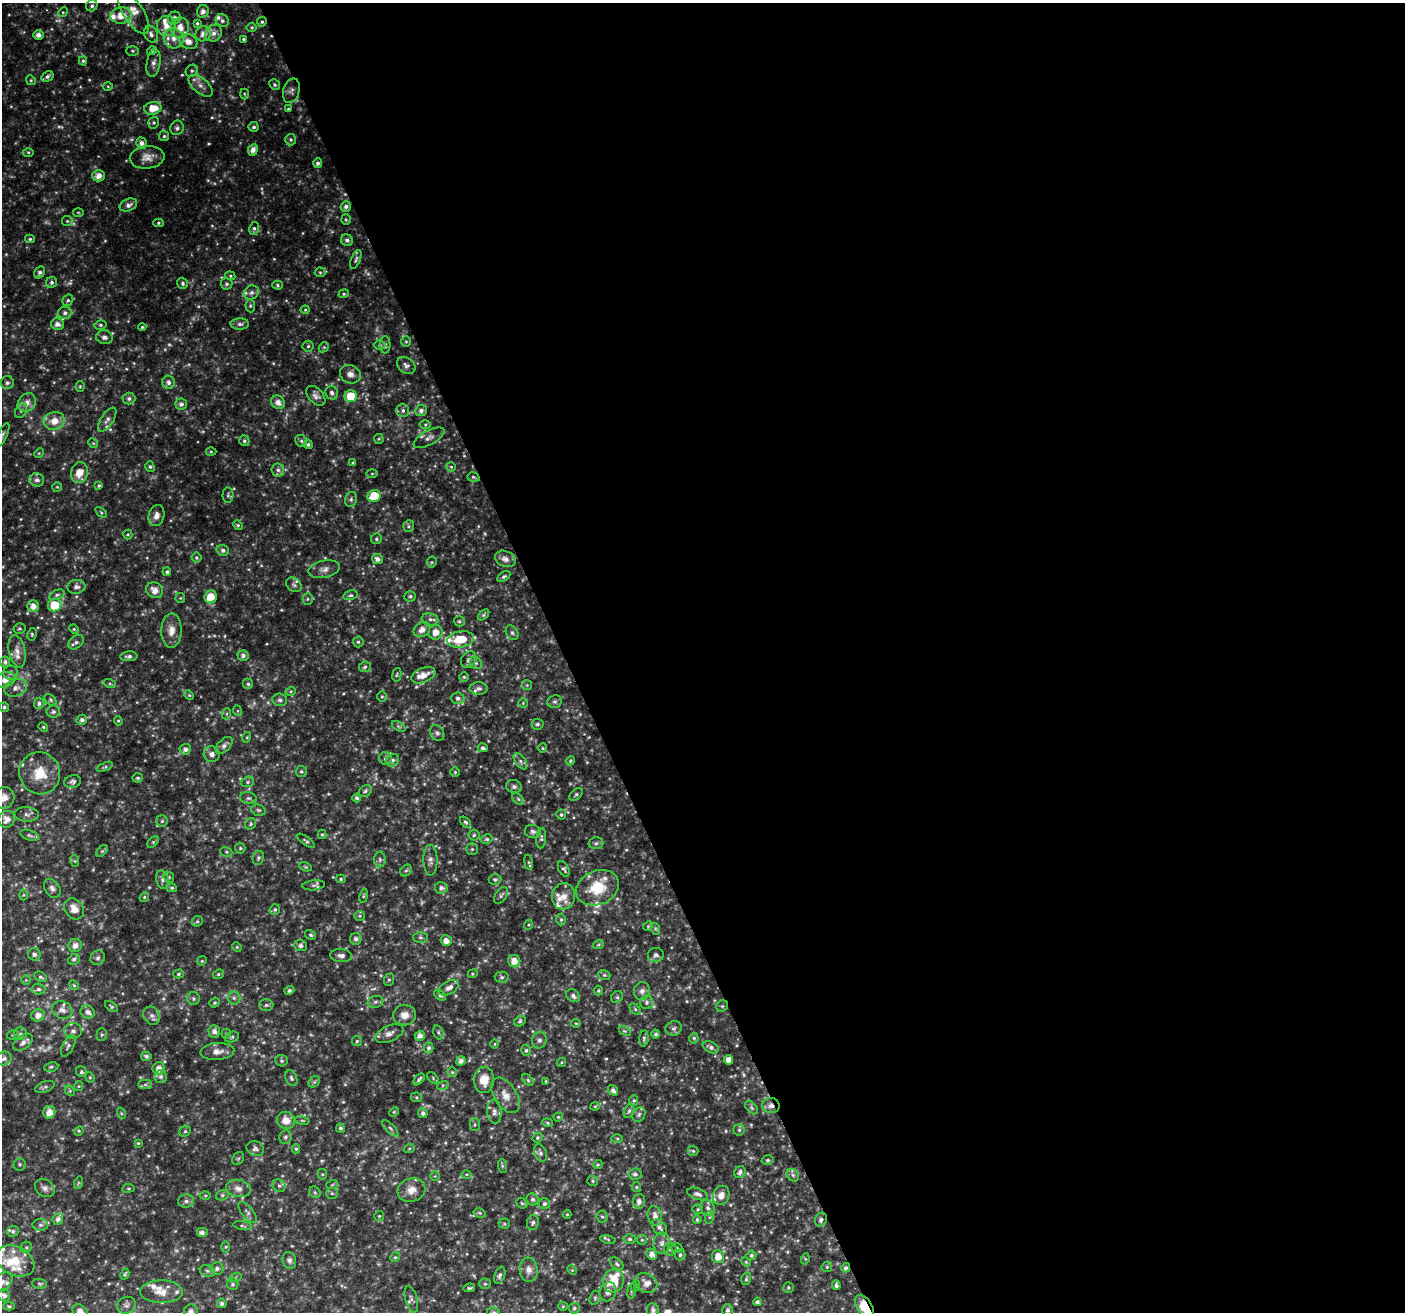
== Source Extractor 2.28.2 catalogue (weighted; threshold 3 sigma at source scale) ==
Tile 8 of 4 x 4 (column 4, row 2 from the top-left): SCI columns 4212-5614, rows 2764-4073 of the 5614 x 5469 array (HDU 1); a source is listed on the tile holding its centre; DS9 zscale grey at full resolution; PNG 1407 x 1314 px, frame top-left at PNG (2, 3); each listed source drawn as its Kron ellipse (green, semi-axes under 4 px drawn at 4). Shown black and unused: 60% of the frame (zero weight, under 2 of 3 exposures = <1% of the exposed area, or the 3 px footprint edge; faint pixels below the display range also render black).
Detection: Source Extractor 2.28.2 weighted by HDU 2 'WHT'; one run over the whole footprint, this tile lists its part. Background 0.05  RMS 0.0093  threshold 0.0418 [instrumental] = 3 sigma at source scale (4.5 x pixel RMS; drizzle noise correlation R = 1.50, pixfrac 1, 0.0396/0.0396 arcsec/px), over >= 5 px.
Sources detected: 632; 32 too faint to see at this stretch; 2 cosmic-ray / hot-pixel residue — neither listed nor drawn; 42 inside a brighter listed object's ellipse — not listed separately; of the other 556, all 500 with FLUX_AUTO >= 0.951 (the completeness limit of this list) listed and drawn (56 fainter detections not listed), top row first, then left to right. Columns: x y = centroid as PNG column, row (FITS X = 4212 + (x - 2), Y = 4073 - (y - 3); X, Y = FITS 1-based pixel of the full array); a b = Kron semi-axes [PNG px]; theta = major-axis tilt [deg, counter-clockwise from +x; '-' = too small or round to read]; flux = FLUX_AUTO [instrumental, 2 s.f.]
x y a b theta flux
92 6 6 5 - 2.3
203 11 6 6 - 5
63 12 5 4 - 1.2
134 13 24 10 -58 11
121 15 11 8 2 15
174 18 7 6 - 5.1
222 21 7 6 - 3.1
262 22 5 4 - 1.6
197 23 4 3 - 1.6
166 26 10 9 - 11
252 27 5 5 - 1.4
180 28 10 9 - 11
214 33 9 8 - 5.4
151 34 9 6 -67 3.4
203 34 8 7 - 7
39 35 5 5 - 4.6
174 38 10 9 - 9.1
243 39 4 3 - 1.3
188 41 9 7 -27 8.3
132 51 6 5 - 1.4
152 51 5 4 - 2.5
83 61 4 4 - 1.3
153 63 14 6 80 5.4
192 71 6 5 - 2.1
47 76 6 5 - 2.5
31 80 5 4 - 1.2
275 85 6 5 - 1.6
108 86 5 3 - 1.1
201 86 14 7 -40 6.3
291 91 13 8 74 4.3
244 94 5 3 - 0.95
153 108 9 6 12 14
288 109 4 3 - 0.97
154 123 6 5 - 1.8
254 127 5 5 - 2.2
177 128 7 7 - 2.6
164 136 5 5 - 1.6
291 140 6 5 - 1.7
141 143 5 5 - 4.4
253 150 6 5 - 5.6
28 152 5 3 - 1.1
147 157 17 11 6 8.8
318 163 5 4 - 2.8
99 176 6 5 - 6.6
128 205 9 6 24 4
346 207 5 5 - 3.4
78 212 5 3 - 0.98
346 219 5 5 - 1.3
67 221 5 5 - 1.5
158 223 5 4 - 1.4
254 229 6 4 80 1.9
30 239 5 4 - 1.5
347 240 6 5 - 2.9
356 259 10 4 69 2.1
40 272 6 5 - 2.6
320 272 5 5 - 1.3
230 276 5 4 - 1.3
51 282 6 5 - 2.6
183 283 6 5 - 1.9
227 284 6 5 - 2.1
278 285 5 4 - 1.4
251 292 8 6 28 4.2
344 294 5 4 - 1.4
68 300 6 5 - 1.9
250 306 6 5 - 1.6
305 310 4 4 - 1.1
65 313 6 6 - 3.2
57 324 6 6 - 5.1
240 324 9 5 -1 3.1
100 325 6 4 13 1.5
142 327 4 4 - 1.1
104 337 8 7 - 3.7
406 341 5 5 - 1.4
380 345 6 4 0 1.9
385 345 8 5 90 2.3
308 346 5 5 - 1.7
324 347 6 4 43 1.4
406 365 10 7 -35 3.4
350 374 10 9 - 5.8
168 382 6 6 - 3.4
7 383 6 6 - 2.9
80 386 5 4 - 1.2
332 393 7 6 - 3.2
316 396 11 7 -47 4.3
351 396 6 6 - 26
129 399 6 6 - 3.1
27 402 10 8 54 7.2
278 402 7 6 - 6.4
181 404 6 6 - 3.2
403 410 6 6 - 2.9
21 411 8 5 62 2.6
421 411 6 5 - 3.8
107 420 14 6 57 4.1
54 421 10 9 - 12
425 424 5 4 - 1.2
2 435 13 4 65 2.7
429 438 17 7 28 4.7
379 439 5 4 - 1.1
244 441 5 5 - 1.9
301 441 6 5 - 2
93 443 5 4 - 1.2
308 444 5 4 - 2
211 451 5 3 - 0.95
39 453 5 4 - 1
353 462 4 4 - 0.98
150 467 5 4 - 1.5
451 467 5 4 - 1.2
278 470 6 6 - 3
79 473 10 8 77 13
372 474 6 4 0 1.1
473 477 6 4 -17 1.4
37 480 7 6 - 3.2
99 486 4 3 - 1.2
57 487 5 5 - 1.1
228 495 7 5 89 1.8
374 496 6 5 - 33
351 499 7 6 - 2.5
101 512 6 3 -37 1.2
156 516 11 7 73 5.3
238 525 5 4 - 1.3
409 526 6 5 - 1.7
128 535 5 4 - 1.1
376 539 6 5 - 1.7
223 550 6 5 - 2.6
196 558 5 5 - 1.8
377 559 5 5 - 4.4
505 559 10 7 -23 6.4
432 562 5 5 - 1.3
324 569 16 8 13 5.8
167 572 4 4 - 2
504 577 7 4 31 1.9
294 585 8 6 -40 2.6
76 587 9 7 5 4.2
155 590 9 7 -41 7.8
57 595 8 4 25 2
351 595 7 4 14 1.7
410 596 6 5 - 2.1
211 597 6 6 - 15
180 598 5 5 - 1
308 599 5 5 - 1.6
55 605 7 6 - 29
33 606 6 5 - 7.3
484 615 6 4 44 1.4
430 619 8 6 -7 3.2
459 621 6 5 - 1.6
19 628 6 5 - 1.6
74 629 5 4 - 1.1
422 630 9 7 34 7.3
171 631 17 10 89 9.8
436 632 7 7 - 9.2
512 633 8 5 -56 2.2
32 634 6 4 79 1.5
460 639 13 8 9 25
76 642 8 6 42 2.6
358 642 5 5 - 1.7
17 651 16 8 -78 7.8
243 655 5 5 - 3.4
129 656 8 5 5 3.1
469 660 9 7 50 3.5
5 662 5 5 - 2.5
476 663 6 5 - 2.1
365 667 6 5 - 2.2
11 673 7 7 - 2.6
397 675 7 4 80 1.5
423 675 12 7 22 11
464 677 5 5 - 1.4
5 680 10 7 17 7.7
110 684 6 4 -19 1.4
248 684 5 5 - 2
527 685 5 5 - 1.3
16 688 12 8 21 5.3
479 688 9 6 -1 3.2
291 691 5 3 - 1.2
189 695 5 4 - 1.1
382 697 5 5 - 1.4
458 698 6 6 - 3.2
50 700 7 4 -43 1.4
280 700 7 6 - 2.7
555 702 7 6 - 2.1
39 703 5 5 - 2.6
523 703 5 4 - 1.2
4 707 5 4 - 1.9
238 711 5 3 - 1
53 712 6 6 - 2.7
226 714 5 3 - 1.2
82 720 5 5 - 3.1
118 721 5 4 - 1.2
537 724 6 5 - 2.1
398 726 7 4 -31 1.6
43 727 5 4 - 1.2
437 733 8 6 -57 2.5
247 737 5 3 - 0.98
224 745 10 6 45 3.9
483 748 5 4 - 2.1
543 748 4 4 - 1
185 749 5 5 - 3.9
212 754 8 8 - 4.4
385 758 6 6 - 2.6
393 760 7 6 - 2.4
520 761 9 5 -55 2.6
570 761 4 3 - 0.98
105 767 8 3 22 1.5
301 771 6 5 - 1.9
455 772 5 4 - 1.3
40 773 21 20 - 26
138 778 5 5 - 1.8
73 782 8 6 15 2.8
248 782 6 5 - 1.9
514 786 8 6 -16 2.8
365 791 7 5 36 2.3
576 794 8 5 43 1.8
4 798 11 10 - 8.8
248 798 8 6 -14 2.6
357 798 4 4 - 2.2
518 799 7 4 -45 1.9
258 810 7 5 -15 2
27 814 12 7 -4 4
561 814 5 5 - 1.6
7 819 8 8 - 7.3
162 821 5 5 - 1.7
465 822 6 4 -48 1.9
251 824 6 5 - 1.5
533 831 8 6 -8 2.6
322 834 4 4 - 1.2
29 835 10 5 -18 2.1
474 835 5 5 - 1.5
541 838 10 5 85 2
487 839 6 4 13 1.9
306 841 10 4 -35 1.8
153 842 7 4 45 1.4
596 843 7 5 13 1.9
240 848 5 5 - 1.5
472 849 5 5 - 1.6
102 851 7 4 43 1.5
226 852 6 5 - 1.4
258 858 7 5 68 2
380 859 8 6 -89 2.1
430 860 15 7 -89 4.5
75 861 6 4 -71 1
528 862 7 4 -80 1.6
305 867 7 4 -19 1.2
564 869 8 5 -61 2
406 871 6 5 - 1.6
169 877 6 5 - 1.4
341 879 5 4 - 1.3
495 879 6 5 - 1.7
162 880 9 6 -75 4
314 885 11 5 6 2.4
52 888 10 7 -57 4.2
172 888 5 4 - 1.5
441 888 6 5 - 3.4
598 888 22 17 22 32
23 895 5 3 - 0.96
501 895 9 5 56 2.2
364 896 7 3 81 1.2
564 896 13 11 82 9.5
144 897 5 4 - 1.2
74 909 11 9 -53 9.4
275 910 5 5 - 1.6
360 916 5 5 - 1.4
561 920 6 5 - 1.5
197 921 6 5 - 1.4
528 925 5 3 - 0.96
648 926 5 4 - 1.2
656 929 6 4 -71 1.3
311 935 6 4 -31 1.7
420 937 7 5 -1 1.8
356 939 6 6 - 3.2
446 941 6 5 - 6.3
75 945 7 6 - 6
598 945 6 3 18 1.2
301 946 6 5 - 3.4
237 947 5 4 - 1.1
34 954 6 6 - 3.3
656 955 8 7 - 2.8
341 956 11 6 -4 3.6
98 958 8 6 44 2.6
74 959 6 5 - 2.3
202 961 5 4 - 1.2
514 961 6 6 - 9
178 974 5 4 - 1.3
218 974 6 4 23 1.4
473 974 5 4 - 1.3
604 975 6 5 - 1.4
40 977 7 5 -27 2.1
502 977 7 5 -1 2.1
26 980 5 5 - 1.3
389 980 6 5 - 1.6
74 985 5 4 - 1.2
449 988 11 6 29 5
38 989 7 5 -2 2.2
289 990 5 4 - 2.1
598 991 5 4 - 1.4
642 991 9 8 - 3.7
440 995 7 4 -36 1.9
573 996 7 5 -39 3.2
617 997 6 5 - 1.7
234 998 6 6 - 2.7
193 999 6 6 - 2
375 1002 8 6 15 2.6
647 1002 7 6 - 2.6
214 1003 5 4 - 1.6
266 1005 7 5 2 2
722 1006 6 5 - 1.6
111 1007 7 4 -35 1.5
635 1009 7 4 -46 1.4
62 1010 10 8 -23 6.6
88 1012 7 6 - 4.5
38 1015 6 6 - 6.7
405 1015 11 10 - 7.7
152 1016 9 8 - 4.4
520 1021 6 5 - 1.7
576 1023 5 4 - 1.1
674 1028 8 7 - 2.7
73 1031 9 8 - 4.2
214 1031 6 5 - 4.4
625 1031 6 4 -34 1.5
438 1032 7 5 -73 1.7
20 1034 6 6 - 2.5
226 1034 5 4 - 1.3
389 1034 15 8 24 5.8
656 1034 4 4 - 2.2
13 1035 6 5 - 1.7
102 1035 6 5 - 1.6
420 1036 5 5 - 4.4
232 1037 7 5 18 1.6
644 1038 8 4 85 1.9
694 1038 5 4 - 1.6
539 1040 8 7 - 2.9
357 1041 5 5 - 1.3
23 1042 11 6 37 4.9
495 1044 4 4 - 0.99
68 1046 11 5 64 2.8
711 1047 9 5 -27 3
429 1048 5 4 - 2.5
526 1050 5 4 - 1.8
217 1051 17 8 4 7.5
146 1056 5 4 - 2
4 1058 7 6 - 3.3
728 1060 4 4 - 6.2
281 1061 6 5 - 1.6
461 1061 5 4 - 4.4
561 1062 5 3 - 1
51 1067 7 4 9 1.7
159 1068 6 6 - 6.5
81 1072 6 5 - 1.6
452 1072 5 4 - 1.4
90 1077 5 4 - 1.1
161 1077 6 6 - 2.7
291 1078 8 5 -64 2.1
433 1078 7 4 -48 1.4
419 1079 7 4 49 2.3
484 1080 13 10 89 14
528 1080 7 4 -46 1.7
546 1081 3 3 - 0.96
314 1082 6 5 - 1.6
145 1085 7 4 1 2
443 1085 6 4 18 1.4
79 1086 5 4 - 1.1
45 1087 10 5 20 2.4
613 1090 5 4 - 3.5
70 1091 6 4 -45 1.5
505 1095 20 11 -58 10
416 1097 5 5 - 1.3
634 1100 5 4 - 1.4
595 1106 4 4 - 0.97
771 1106 8 7 - 5.3
752 1108 8 5 -47 2.1
629 1111 7 5 69 2.1
49 1112 6 6 - 8.1
394 1112 5 4 - 1
494 1112 12 7 -85 4
121 1113 6 3 -71 1.2
423 1113 5 4 - 3
639 1114 8 6 59 2.6
558 1117 4 4 - 1.1
286 1120 9 8 - 9.7
302 1121 7 3 -9 1.2
547 1123 5 4 - 1.3
475 1125 6 5 - 1.6
340 1128 4 4 - 2.1
390 1128 10 4 -45 2.2
739 1130 5 5 - 1.6
79 1131 5 4 - 1.1
185 1131 6 5 - 1.6
285 1137 7 6 - 2.7
537 1138 5 4 - 1.4
617 1138 5 3 - 1.1
138 1143 3 3 - 1
255 1149 9 7 -22 3
296 1149 4 4 - 1.3
409 1149 6 3 19 1
693 1151 5 5 - 1.4
540 1153 9 6 -69 2.9
238 1158 7 5 53 1.5
768 1160 6 4 14 1.7
20 1164 6 6 - 1.9
598 1165 5 4 - 1.1
502 1166 7 4 -89 1.6
740 1172 6 5 - 2.9
322 1174 5 5 - 1.2
466 1174 5 3 - 1.1
635 1174 7 5 6 2.5
793 1175 7 5 -46 2.3
435 1176 5 4 - 1.2
593 1181 5 5 - 1.6
78 1183 6 4 72 1.4
332 1185 6 3 20 1.1
279 1186 7 5 -35 2.1
636 1187 5 4 - 1.4
45 1188 11 8 -37 4.4
128 1188 6 3 8 1.1
238 1188 12 8 -13 6.6
411 1190 14 11 16 9.1
315 1192 6 5 - 1.5
332 1193 6 5 - 1.6
697 1194 11 5 -19 3.5
205 1195 5 3 - 1.1
222 1195 6 5 - 1.7
721 1195 10 8 66 7.2
533 1199 6 6 - 2.5
186 1201 8 6 10 3.5
639 1201 7 6 - 4.7
522 1203 6 5 - 1.4
544 1204 5 5 - 2.2
708 1208 8 6 -61 3.7
698 1209 5 4 - 1.3
247 1212 13 5 -50 3.2
480 1213 6 4 -12 1.3
567 1214 4 4 - 0.98
379 1216 5 5 - 1.1
655 1216 10 7 -78 6.2
602 1217 6 5 - 1.8
710 1217 6 4 70 1.6
58 1219 6 5 - 3.8
697 1220 4 4 - 1.8
821 1220 7 6 - 2.8
533 1223 8 6 80 2.5
504 1224 5 5 - 1.3
40 1225 8 6 -2 2.5
242 1226 9 3 -9 1.6
659 1227 9 6 -49 3.6
13 1231 6 5 - 1.8
202 1232 6 5 - 3.1
608 1239 8 4 -10 1.3
630 1239 6 5 - 2.1
642 1240 5 5 - 1.4
662 1243 10 8 89 5
26 1247 6 5 - 1.5
226 1247 6 4 89 1.1
677 1248 5 5 - 1.4
670 1249 6 6 - 2.1
652 1254 6 5 - 4.9
680 1255 5 5 - 1.8
751 1255 5 4 - 2.1
395 1257 5 4 - 1.5
718 1257 6 6 - 10
805 1259 5 3 - 0.96
289 1260 8 7 - 3.4
15 1261 20 14 -27 21
746 1262 5 3 - 0.98
617 1264 8 5 -42 1.9
827 1267 5 5 - 1.4
217 1268 6 6 - 3.2
846 1268 5 4 - 2.4
529 1270 12 9 -83 6.5
572 1270 5 4 - 1.1
207 1271 8 5 -21 2.5
125 1274 6 4 61 1.4
500 1275 9 5 70 2.7
235 1278 6 4 19 1.5
746 1279 6 5 - 1.8
613 1281 12 10 71 26
2 1282 12 7 44 5.2
646 1283 11 9 -34 8.3
40 1284 7 5 -8 1.7
233 1284 6 6 - 2
485 1284 6 5 - 1.4
836 1285 5 4 - 2.5
635 1286 6 3 71 1.1
788 1287 5 5 - 1.6
469 1288 5 3 - 1.5
631 1291 7 4 82 1.6
162 1292 21 11 0 12
608 1292 10 8 69 5.1
4 1295 6 6 - 3.7
595 1298 7 5 71 1.9
411 1299 14 6 -75 3.3
757 1302 4 4 - 1.8
222 1303 5 5 - 2.2
126 1305 9 8 - 3.1
9 1306 5 4 - 1.4
563 1306 4 4 - 1
865 1307 13 7 -60 24
574 1308 5 5 - 1.7
653 1310 7 6 - 4.3
728 1310 6 5 - 3
80 1311 8 6 -38 6.6
191 1311 7 6 - 4.2
493 1312 6 5 - 1.8
Overlapping masked pixels (flux is a lower limit): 3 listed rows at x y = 771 1106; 846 1268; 865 1307
Isophote crosses this tile's border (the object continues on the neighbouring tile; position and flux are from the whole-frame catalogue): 9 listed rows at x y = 121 15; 2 435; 5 680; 4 798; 2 1282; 865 1307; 80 1311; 191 1311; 493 1312